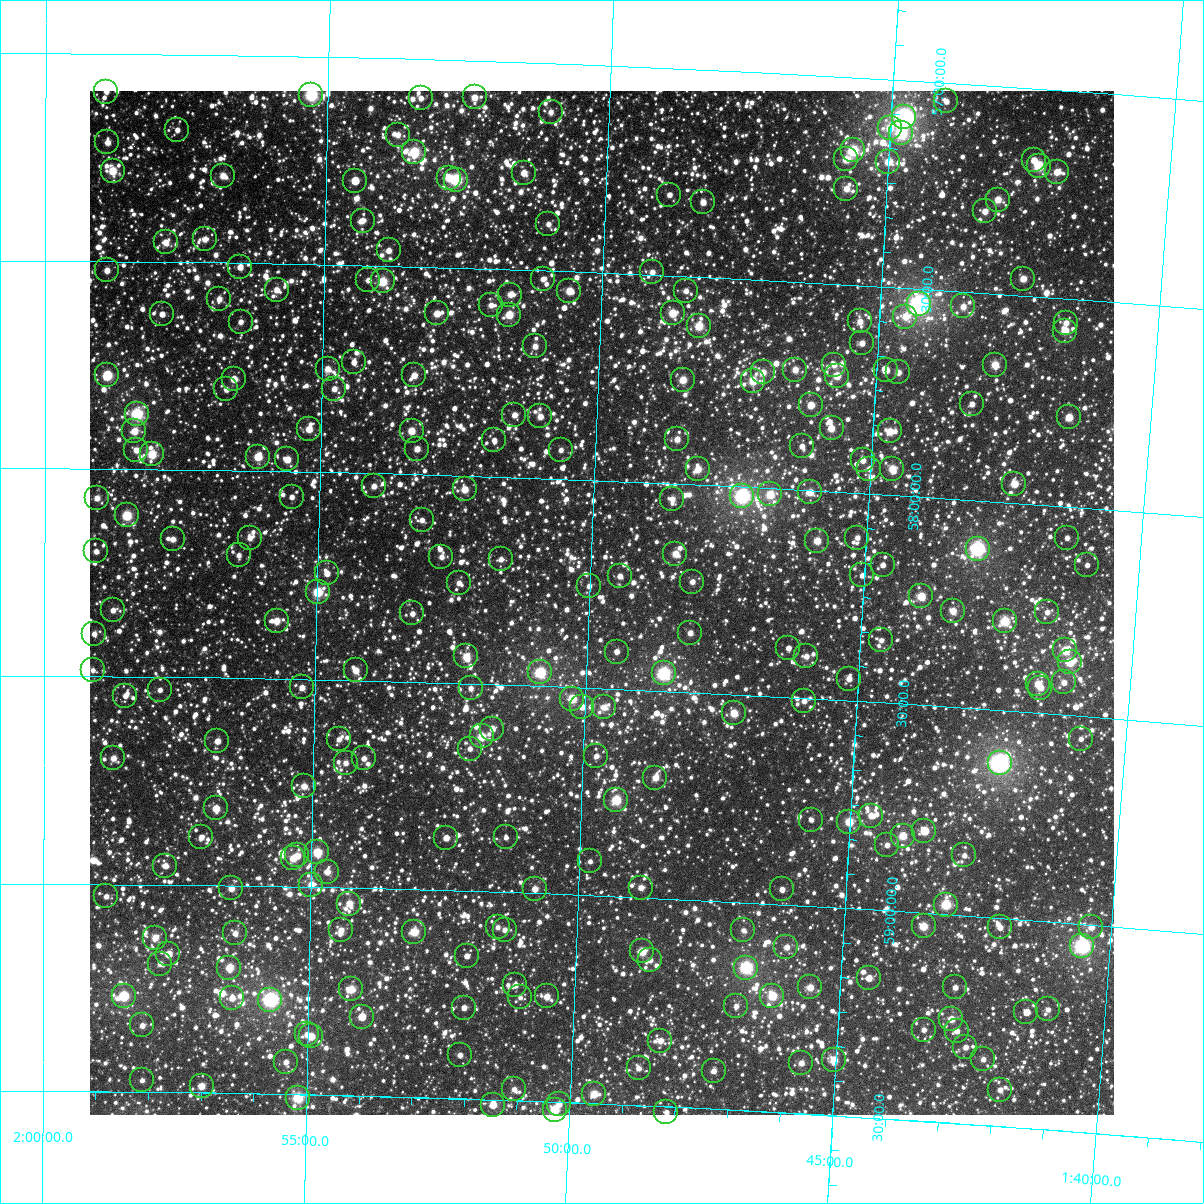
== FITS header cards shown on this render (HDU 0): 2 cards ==
NAXIS1  =                 1024
NAXIS2  =                 1024

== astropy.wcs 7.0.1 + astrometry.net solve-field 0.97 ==
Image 1024 x 1024 px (HDU 0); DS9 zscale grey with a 90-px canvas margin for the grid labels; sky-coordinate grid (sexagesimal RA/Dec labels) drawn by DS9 from the SOLVED WCS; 265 Tycho-2 reference stars matched to detected sources circled (green)
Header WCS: RA---TAN-SIP/DEC--TAN-SIP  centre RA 01:49:47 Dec +58:18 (27.44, +58.29 deg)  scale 8.67 arcsec/px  FOV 148.0' x 148.0'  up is +178 deg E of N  parity flipped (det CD > 0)
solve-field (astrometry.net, Tycho-2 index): VERIFIED the header's WCS against the Tycho-2 star catalogue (verified at 6 index scales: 14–265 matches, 0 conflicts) and refined it, rather than solving blind
Solved WCS: RA---TAN-SIP/DEC--TAN-SIP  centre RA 01:49:47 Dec +58:18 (27.44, +58.29 deg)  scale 8.67 arcsec/px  FOV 148.0' x 148.0'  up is +178 deg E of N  parity flipped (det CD > 0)
The solver's refit moves the header's centre by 0.18 arcsec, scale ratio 1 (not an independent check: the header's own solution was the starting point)
Tycho-2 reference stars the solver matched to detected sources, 265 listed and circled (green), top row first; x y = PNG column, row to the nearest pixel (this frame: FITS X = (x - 90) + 1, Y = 1024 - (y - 91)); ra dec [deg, ICRS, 3 dp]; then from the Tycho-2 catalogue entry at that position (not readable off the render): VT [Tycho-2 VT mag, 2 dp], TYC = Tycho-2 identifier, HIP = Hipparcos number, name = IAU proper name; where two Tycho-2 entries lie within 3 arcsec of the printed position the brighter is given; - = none
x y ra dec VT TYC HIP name
106 92 29.731 +57.092 10.62 3692-1826-1 - -
311 95 28.823 +57.092 7.72 3692-2224-1 8950 -
475 97 28.098 +57.089 9.82 3692-1568-1 - -
421 98 28.336 +57.095 10.94 3692-1328-1 - -
946 101 26.010 +57.046 11.05 3679-1208-1 - -
551 112 27.759 +57.117 10.60 3692-1474-1 - -
904 117 26.192 +57.089 6.24 3679-2248-1 8148 -
890 128 26.253 +57.117 10.04 3679-1332-1 8166 -
177 130 29.414 +57.183 11.58 3692-2632-1 - -
901 133 26.200 +57.128 8.15 3679-742-1 - -
398 135 28.434 +57.184 10.67 3692-2192-1 - -
107 142 29.725 +57.214 10.38 3692-1929-1 - -
853 150 26.409 +57.177 8.12 3679-765-1 - -
414 152 28.359 +57.224 8.32 3692-2007-1 8823 -
846 159 26.438 +57.199 9.41 3679-929-1 - -
1034 160 25.606 +57.173 10.54 3679-1809-1 - -
888 162 26.250 +57.198 9.60 3679-908-1 - -
1039 166 25.581 +57.185 8.36 3679-1356-1 7964 -
113 171 29.701 +57.282 9.04 3692-1525-1 - -
1057 172 25.501 +57.198 9.92 3679-951-1 - -
524 173 27.869 +57.266 9.93 3692-2017-1 - -
223 176 29.209 +57.291 9.80 3692-1921-1 - -
449 178 28.203 +57.284 9.69 3692-1687-1 - -
456 180 28.170 +57.288 8.15 3692-2059-1 - -
355 181 28.619 +57.297 10.85 3692-1577-1 - -
846 189 26.430 +57.269 9.94 3679-1113-1 - -
669 195 27.216 +57.305 10.70 3692-1691-1 - -
998 200 25.753 +57.273 9.40 3679-1780-1 - -
703 202 27.066 +57.319 10.69 3692-1004-1 - -
985 211 25.806 +57.303 10.01 3679-1023-1 - -
363 221 28.580 +57.394 10.68 3692-1309-1 - -
548 224 27.751 +57.388 10.53 3692-1795-1 - -
205 239 29.286 +57.445 10.27 3692-2035-1 - -
166 242 29.461 +57.454 9.96 3692-1457-1 - -
389 250 28.462 +57.463 10.20 3692-1329-1 - -
240 267 29.126 +57.511 10.24 3692-1473-1 - -
107 270 29.723 +57.522 10.18 3692-746-1 - -
652 272 27.278 +57.493 10.50 3692-1731-1 - -
543 279 27.767 +57.520 10.65 3692-1527-1 - -
1023 279 25.617 +57.460 9.60 3679-893-1 - -
368 280 28.550 +57.536 10.94 3692-1287-1 - -
383 281 28.485 +57.538 8.77 3692-1437-1 - -
277 290 28.960 +57.564 10.19 3692-154-1 - -
569 291 27.646 +57.546 9.36 3692-1185-1 - -
686 291 27.124 +57.535 10.84 3692-936-1 - -
510 295 27.910 +57.561 10.29 3692-752-1 - -
219 299 29.217 +57.588 10.46 3692-374-1 - -
919 304 26.075 +57.537 6.29 3679-2209-1 8115 -
491 305 27.996 +57.587 10.41 3692-128-1 - -
963 306 25.877 +57.536 10.09 3679-859-1 - -
437 313 28.238 +57.612 9.95 3692-286-1 - -
673 313 27.179 +57.590 9.21 3692-726-1 - -
162 314 29.473 +57.626 11.52 3692-336-1 - -
509 315 27.912 +57.609 9.23 3692-626-1 - -
905 317 26.133 +57.569 9.92 3679-913-1 - -
860 321 26.336 +57.587 10.02 3679-679-1 - -
241 322 29.120 +57.642 10.91 3692-252-1 - -
1066 323 25.412 +57.559 10.54 3679-1026-1 - -
699 326 27.058 +57.618 9.02 3692-430-1 - -
1065 331 25.416 +57.577 9.59 3679-1382-1 - -
862 343 26.321 +57.639 10.35 3679-506-1 - -
535 346 27.791 +57.683 10.32 3692-188-1 - -
354 362 28.606 +57.735 11.08 3692-212-1 - -
834 365 26.440 +57.695 10.53 3679-685-1 - -
995 365 25.716 +57.671 9.26 3679-632-1 - -
328 369 28.724 +57.751 9.97 3692-518-1 - -
795 370 26.616 +57.712 10.04 3679-637-1 - -
886 370 26.207 +57.700 10.52 3679-669-1 - -
763 372 26.759 +57.722 9.63 3692-678-1 - -
898 372 26.150 +57.704 10.16 3679-191-1 - -
107 375 29.718 +57.775 8.58 3692-638-1 - -
414 375 28.333 +57.762 10.00 3692-138-1 - -
837 376 26.426 +57.720 9.21 3679-655-1 - -
234 379 29.146 +57.780 9.80 3692-869-1 - -
683 380 27.119 +57.749 9.31 3692-294-1 - -
753 381 26.803 +57.745 9.57 3692-136-1 8313 -
226 389 29.178 +57.806 10.60 3692-719-1 - -
334 389 28.691 +57.799 10.47 3692-745-1 - -
972 404 25.810 +57.769 10.70 3679-512-1 - -
811 405 26.536 +57.794 9.66 3679-514-1 - -
137 414 29.583 +57.868 7.94 3692-387-1 9190 -
514 415 27.873 +57.850 10.29 3692-533-1 - -
540 416 27.756 +57.851 10.35 3692-521-1 - -
1069 417 25.369 +57.785 9.71 3679-160-1 - -
832 428 26.436 +57.848 9.61 3679-279-1 - -
309 429 28.802 +57.898 9.56 3692-621-1 - -
134 431 29.593 +57.909 9.60 3692-629-1 - -
412 431 28.337 +57.896 9.36 3692-819-1 - -
890 431 26.172 +57.847 9.31 3679-43-1 - -
677 439 27.132 +57.892 10.48 3692-830-1 - -
494 440 27.961 +57.912 10.91 3692-739-1 - -
802 446 26.567 +57.895 10.63 3679-532-1 - -
417 449 28.309 +57.939 10.38 3692-649-1 - -
136 450 29.583 +57.955 10.26 3692-820-1 - -
561 450 27.658 +57.930 10.72 3692-659-1 - -
152 454 29.513 +57.964 8.87 3692-297-1 9168 -
258 457 29.032 +57.967 9.07 3692-309-1 9018 -
287 459 28.898 +57.972 9.70 3692-475-1 - -
863 460 26.287 +57.921 10.51 3679-465-1 - -
698 469 27.032 +57.962 9.64 3692-487-1 - -
869 469 26.255 +57.939 10.35 3679-89-1 - -
892 469 26.151 +57.936 9.28 3679-408-1 - -
1014 484 25.593 +57.953 9.46 3679-425-1 - -
374 486 28.502 +58.032 10.19 3692-141-1 - -
465 489 28.088 +58.033 9.61 3692-265-1 - -
810 492 26.516 +58.004 9.77 3679-4-1 - -
770 494 26.697 +58.015 9.09 3692-423-1 - -
742 496 26.825 +58.021 6.88 3692-191-1 8321 -
292 497 28.874 +58.062 11.05 3692-605-1 - -
97 498 29.761 +58.071 10.38 3692-95-1 - -
672 499 27.143 +58.037 10.37 3692-341-1 - -
127 515 29.624 +58.112 8.43 3692-205-1 9215 -
422 520 28.279 +58.110 10.74 3692-151-1 - -
250 538 29.062 +58.163 10.58 3696-1366-1 - -
857 538 26.292 +58.107 10.53 3679-590-1 - -
1067 538 25.338 +58.075 11.41 3679-241-1 - -
173 539 29.414 +58.168 10.46 3696-1912-1 - -
817 541 26.475 +58.120 9.28 3679-544-1 - -
978 549 25.741 +58.116 7.08 3679-40-1 8019 -
96 551 29.763 +58.199 10.53 3696-60-1 - -
675 554 27.116 +58.169 9.50 3696-1790-1 - -
239 555 29.111 +58.204 10.94 3696-1678-1 - -
441 557 28.184 +58.197 10.57 3696-1046-1 - -
501 559 27.911 +58.198 10.91 3696-1722-1 - -
883 565 26.168 +58.169 10.68 3683-732-1 - -
1087 565 25.237 +58.137 11.45 3683-1768-1 - -
327 573 28.706 +58.244 10.46 3696-1150-1 - -
862 575 26.259 +58.197 10.92 3683-1752-1 - -
620 576 27.366 +58.228 10.47 3696-1990-1 - -
692 582 27.034 +58.234 10.92 3696-750-1 - -
459 583 28.101 +58.259 10.62 3696-1246-1 - -
589 586 27.505 +58.256 10.79 3696-1064-1 - -
318 592 28.747 +58.290 8.59 3696-926-1 - -
921 596 25.984 +58.239 8.98 3683-1828-1 - -
113 610 29.684 +58.341 10.58 3696-276-1 - -
953 611 25.834 +58.269 9.68 3683-2024-1 - -
1047 612 25.404 +58.257 10.90 3683-1574-1 - -
412 613 28.310 +58.336 10.61 3696-1772-1 - -
277 621 28.932 +58.361 9.77 3696-1550-1 - -
1005 621 25.595 +58.286 8.50 3683-1628-1 - -
690 633 27.031 +58.358 10.72 3696-1846-1 - -
94 634 29.770 +58.398 10.93 3696-216-1 - -
881 640 26.155 +58.350 10.99 3683-316-1 - -
788 648 26.578 +58.382 11.54 3683-984-1 - -
1065 650 25.308 +58.345 8.95 3683-922-1 7868 -
617 652 27.366 +58.410 11.20 3696-1460-1 - -
466 656 28.057 +58.435 9.41 3696-1820-1 8725 -
806 656 26.494 +58.399 10.52 3683-936-1 - -
1070 662 25.284 +58.373 8.92 3683-1938-1 - -
93 670 29.775 +58.486 11.10 3696-453-1 - -
356 670 28.564 +58.476 9.85 3696-1670-1 - -
540 672 27.715 +58.468 8.01 3696-872-1 8586 -
664 673 27.146 +58.458 7.46 3696-968-1 8415 -
849 679 26.292 +58.448 11.02 3683-1030-1 - -
1064 682 25.304 +58.423 10.70 3683-176-1 - -
1038 684 25.424 +58.431 9.93 3683-1336-1 - -
302 687 28.810 +58.520 10.29 3696-1728-1 - -
471 688 28.032 +58.512 10.64 3696-1592-1 - -
1040 688 25.410 +58.439 9.87 3683-1130-1 - -
160 690 29.464 +58.531 10.85 3696-1540-1 - -
125 696 29.624 +58.546 11.17 3696-405-1 - -
572 699 27.562 +58.528 9.01 3696-1464-1 - -
804 701 26.493 +58.507 10.61 3683-1390-1 - -
582 707 27.514 +58.547 11.59 3696-1000-1 - -
604 707 27.414 +58.545 10.13 3696-1730-1 - -
734 713 26.813 +58.546 9.11 3696-2034-1 - -
492 729 27.925 +58.607 10.57 3696-1798-1 - -
482 736 27.973 +58.626 9.71 3696-1804-1 - -
339 739 28.635 +58.643 10.70 3696-828-1 - -
1081 739 25.208 +58.555 11.17 3683-352-1 - -
217 741 29.196 +58.653 10.19 3696-2042-1 - -
470 749 28.026 +58.657 10.83 3696-1826-1 - -
596 756 27.439 +58.664 10.78 3696-792-1 - -
113 758 29.677 +58.697 10.02 3696-614-1 - -
364 758 28.516 +58.688 10.59 3696-1570-1 - -
346 763 28.599 +58.700 10.54 3696-856-1 - -
1000 763 25.574 +58.628 6.34 3683-914-1 7963 -
655 778 27.162 +58.710 9.74 3696-1042-1 - -
304 786 28.792 +58.758 9.94 3696-1734-1 - -
616 800 27.339 +58.768 8.47 3696-2584-1 - -
216 808 29.198 +58.815 9.54 3696-2387-1 - -
871 816 26.152 +58.774 10.40 3683-1104-1 - -
811 820 26.430 +58.792 10.93 3683-544-1 - -
849 822 26.253 +58.791 8.85 3683-128-1 8165 -
924 831 25.902 +58.802 10.92 3683-1684-1 - -
903 836 26.000 +58.817 9.24 3683-1892-1 - -
201 837 29.264 +58.884 11.56 3696-2257-1 - -
506 837 27.846 +58.868 11.32 3696-2533-1 - -
446 838 28.124 +58.874 10.15 3696-2139-1 - -
887 845 26.071 +58.842 10.81 3683-1170-1 - -
317 852 28.722 +58.916 8.65 3696-2542-1 - -
297 855 28.815 +58.925 9.96 3696-2399-1 - -
964 855 25.708 +58.855 10.99 3683-666-1 - -
293 858 28.835 +58.932 9.68 3696-2143-1 - -
590 861 27.450 +58.918 10.92 3696-2170-1 - -
165 866 29.430 +58.955 10.19 3696-2595-1 - -
327 872 28.673 +58.963 10.40 3696-2406-1 - -
311 885 28.749 +58.995 9.66 3696-2005-1 - -
231 888 29.121 +59.007 10.48 3696-2463-1 - -
641 888 27.206 +58.976 10.09 3696-1907-1 - -
535 889 27.702 +58.990 10.16 3696-2233-1 - -
782 889 26.547 +58.963 10.67 3683-2054-1 - -
106 896 29.706 +59.030 11.24 3696-389-1 - -
349 904 28.567 +59.038 9.46 3696-2434-1 - -
946 905 25.777 +58.976 8.42 3683-730-1 - -
924 926 25.876 +59.032 9.18 3683-212-1 - -
498 927 27.869 +59.085 10.65 3696-2594-1 - -
1000 927 25.519 +59.022 10.35 3683-1314-1 - -
1091 927 25.094 +59.005 10.29 3683-714-1 - -
341 930 28.603 +59.103 10.10 3696-2324-1 - -
505 930 27.836 +59.090 11.23 3696-1035-1 - -
743 930 26.718 +59.067 10.96 3696-2587-1 - -
414 932 28.259 +59.102 8.87 3696-2099-1 8791 -
235 933 29.099 +59.115 10.24 3696-1679-1 - -
155 938 29.475 +59.128 9.72 3696-2507-1 - -
1082 946 25.129 +59.053 6.95 3683-102-1 7812 -
786 947 26.512 +59.102 10.34 3683-1973-1 8237 -
642 951 27.188 +59.129 9.09 3696-2317-1 - -
168 954 29.412 +59.167 9.75 3696-2301-1 - -
467 956 28.010 +59.156 10.88 3696-1241-1 - -
650 960 27.148 +59.149 10.96 3696-2338-1 - -
160 964 29.450 +59.191 10.89 3696-1565-1 - -
229 968 29.123 +59.198 9.25 3696-1447-1 - -
746 968 26.697 +59.156 7.43 3696-2057-1 8288 -
869 978 26.118 +59.164 10.22 3683-1845-1 - -
515 985 27.777 +59.222 11.18 3696-1013-1 - -
810 987 26.391 +59.195 9.61 3683-1787-1 - -
955 987 25.710 +59.174 10.71 3683-2093-1 - -
351 989 28.550 +59.245 9.10 3696-1961-1 - -
124 996 29.620 +59.269 8.58 3696-173-1 9211 -
547 996 27.626 +59.247 10.14 3696-2153-1 - -
772 996 26.565 +59.221 8.70 3683-1541-1 - -
520 997 27.752 +59.252 11.52 3696-1955-1 - -
232 998 29.109 +59.271 10.29 3696-1613-1 - -
270 1000 28.929 +59.273 7.04 3696-837-1 8980 -
736 1006 26.734 +59.249 11.18 3696-1093-1 - -
464 1008 28.015 +59.281 10.56 3696-2327-1 - -
1048 1009 25.267 +59.211 10.76 3683-1585-1 - -
1026 1012 25.367 +59.221 11.39 3683-1639-1 - -
362 1017 28.496 +59.310 9.41 3696-1819-1 - -
951 1019 25.718 +59.250 9.84 3683-1375-1 - -
142 1025 29.531 +59.340 10.40 3696-68-1 - -
924 1030 25.844 +59.280 10.73 3683-1319-1 - -
957 1031 25.690 +59.278 11.39 3683-833-1 - -
307 1034 28.753 +59.356 10.38 3696-2205-1 - -
311 1036 28.731 +59.360 9.80 3696-2287-1 - -
660 1041 27.082 +59.342 10.10 3696-955-1 8396 -
965 1047 25.643 +59.316 10.95 3683-1617-1 - -
460 1055 28.027 +59.395 10.44 3696-2025-1 - -
983 1059 25.555 +59.342 10.45 3683-1591-1 - -
834 1060 26.259 +59.367 9.16 3683-951-1 - -
286 1062 28.849 +59.423 10.41 3696-1727-1 - -
801 1063 26.412 +59.378 10.32 3683-749-1 - -
639 1068 27.180 +59.411 10.37 3696-1125-1 - -
714 1071 26.824 +59.408 10.53 3696-935-1 - -
142 1080 29.530 +59.472 10.82 3696-221-1 - -
202 1086 29.247 +59.484 9.89 3696-2151-1 - -
514 1089 27.765 +59.473 10.49 3696-1529-1 - -
1000 1090 25.466 +59.413 11.38 3683-859-1 - -
594 1094 27.386 +59.477 9.06 3696-2172-1 - -
298 1098 28.790 +59.508 8.16 3696-1551-1 8941 -
559 1104 27.549 +59.505 10.35 3696-2046-1 - -
493 1105 27.863 +59.512 9.43 3696-2502-1 - -
555 1110 27.569 +59.519 8.48 3696-1259-1 - -
666 1112 27.039 +59.513 10.92 3696-1509-1 - -